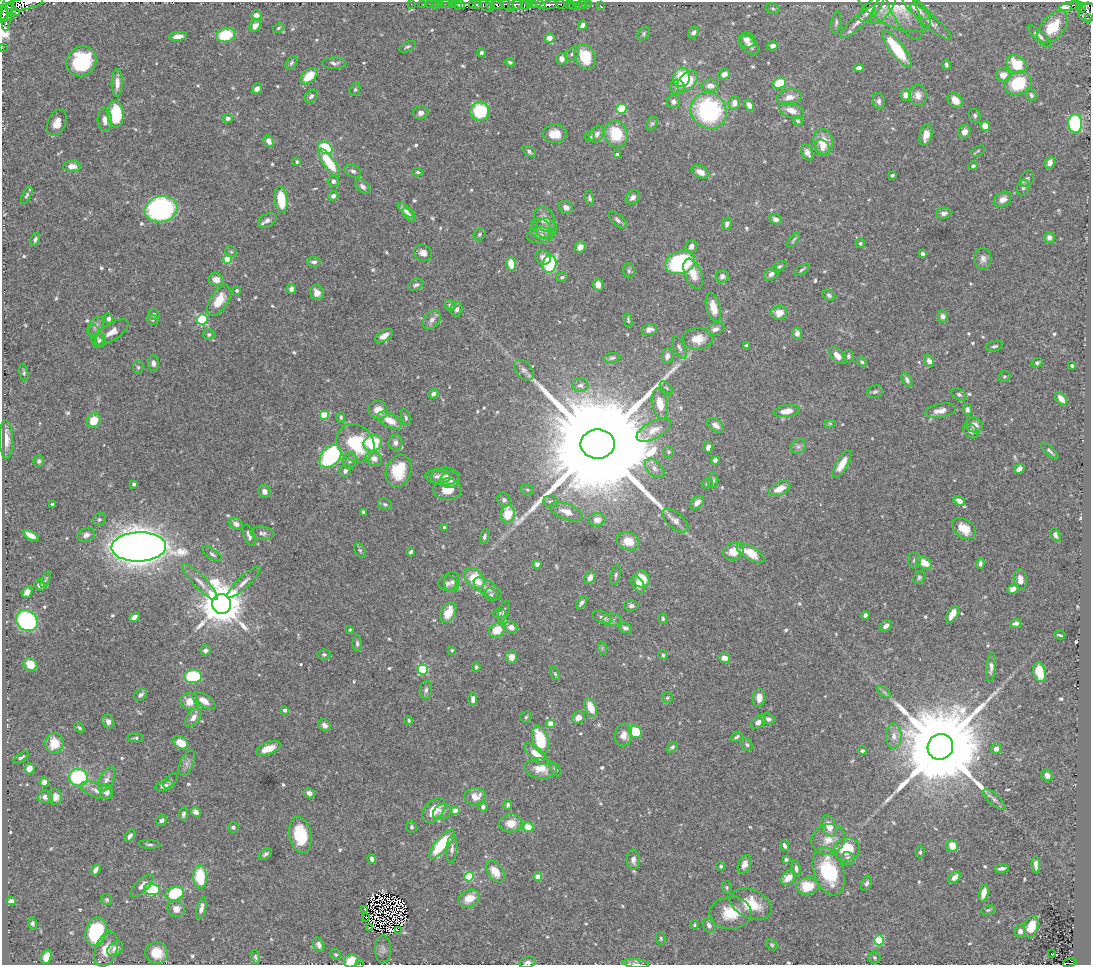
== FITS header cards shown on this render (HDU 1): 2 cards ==
NAXIS1  =                 1089
NAXIS2  =                  963

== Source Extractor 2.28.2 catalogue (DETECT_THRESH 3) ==
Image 1089 x 963 px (HDU 1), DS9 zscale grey, 1 PNG px = 1 image px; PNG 1093 x 967 px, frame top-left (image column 1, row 963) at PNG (2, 2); each listed source drawn as its Kron ellipse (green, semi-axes under 4 px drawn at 4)
Background 0.412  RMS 0.014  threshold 0.0433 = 3 sigma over >= 5 px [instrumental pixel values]
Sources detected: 644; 14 with non-positive FLUX_AUTO (blend fragments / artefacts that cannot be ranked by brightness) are neither listed nor drawn; of the other 630, the 500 brightest by FLUX_AUTO listed and drawn (130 fainter detections omitted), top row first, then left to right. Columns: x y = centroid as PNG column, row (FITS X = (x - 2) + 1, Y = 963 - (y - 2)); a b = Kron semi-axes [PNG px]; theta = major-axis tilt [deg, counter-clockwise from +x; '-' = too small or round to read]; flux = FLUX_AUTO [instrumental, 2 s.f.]
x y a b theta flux
6 4 16 8 74 610
24 4 19 6 10 750
411 4 2 2 - 6.6
423 4 2 2 - 6.2
429 4 2 2 - 7
436 4 3 2 - 17
440 4 2 2 - 6.8
446 4 6 2 1 9.1
473 4 3 2 - 130
560 4 4 3 - 75
452 5 3 2 - 41
457 5 6 4 -44 300
461 5 4 3 - 310
477 5 3 2 - 63
485 5 8 4 -39 83
490 5 5 3 - 58
497 5 6 3 -6 100
507 5 9 4 -34 160
515 5 7 4 9 270
525 5 5 2 - 150
530 5 3 2 - 120
534 5 4 2 - 68
541 5 5 3 - 240
549 5 9 4 11 490
569 5 2 2 - 15
579 5 3 2 - 9
583 5 2 2 - 4.6
588 5 2 2 - 4.8
600 5 3 2 - 3.3
1075 5 4 3 - 73
1079 5 4 3 - 34
573 6 2 2 - 4.3
893 6 41 19 -27 24
1070 6 11 4 11 69
903 7 36 12 -63 15
883 8 19 8 56 7.2
916 8 17 6 -40 12
1081 8 4 2 - 29
773 9 7 5 -17 1.7
871 9 16 7 46 11
12 10 9 2 -35 30
7 11 20 5 84 420
1087 12 9 7 66 100
4 14 9 3 -77 500
256 15 5 4 - 5.8
10 16 4 3 - 24
1088 18 4 3 - 28
836 22 11 5 82 2.7
858 22 23 6 41 8.8
931 22 26 6 -39 8.4
583 25 5 4 - 4.8
255 26 6 5 - 6.3
1053 27 19 11 48 30
278 28 6 4 28 1.4
693 33 6 5 - 3
644 34 7 5 53 1.8
226 35 9 7 15 37
178 36 9 4 8 7.6
1039 36 15 5 -44 4.8
549 38 5 5 - 7.9
747 40 8 7 - 6.8
749 45 12 7 -44 5.3
773 46 5 4 - 3.6
407 47 9 5 24 2.2
2 48 2 2 - 3.6
897 49 22 7 -52 60
481 53 4 3 - 3
572 54 7 5 44 3
585 57 13 10 -65 32
562 59 6 5 - 5.3
81 61 16 14 45 66
510 62 4 3 - 1.6
291 63 7 5 57 2.4
334 63 12 6 1 3.8
1016 64 11 8 -41 31
946 65 5 3 - 2
859 68 5 4 - 6
724 74 6 5 - 5.3
1003 75 7 6 - 9.8
309 76 10 6 42 23
682 77 10 8 74 35
687 81 12 8 46 28
117 83 14 5 89 7.7
780 83 6 5 - 28
1018 83 14 11 25 49
710 86 8 6 -3 6.4
677 87 7 7 - 3.4
257 89 5 5 - 5.7
355 89 7 5 74 1.9
906 95 6 5 - 6.6
918 95 10 9 - 7.7
1031 95 6 5 - 2
311 96 7 5 44 3
789 97 13 8 11 8.1
955 100 9 6 -47 9.2
879 101 8 6 -83 3
673 102 6 6 - 4.1
734 103 7 5 78 6.2
749 105 6 4 -64 6.5
621 109 5 5 - 49
791 110 13 7 -20 10
480 111 9 9 - 50
709 111 19 17 -49 150
421 113 8 6 15 4.4
116 114 13 8 -87 46
975 116 7 5 -68 2.3
228 118 5 4 - 3.3
105 120 12 7 -88 6.2
798 121 5 4 - 1.9
57 123 14 9 68 10
652 123 7 5 61 1.9
1075 123 9 7 -86 100
985 126 5 4 - 9.9
965 132 7 6 - 5.6
555 134 12 9 1 14
597 134 9 6 57 4.5
616 134 13 11 -70 37
926 135 11 6 75 8
590 137 5 5 - 2.4
269 141 6 5 - 4.9
823 142 12 10 -80 16
325 148 8 6 -32 40
822 148 9 7 -55 5.6
529 151 7 4 -34 2.8
978 151 7 4 33 1.4
807 153 8 5 -64 6.9
617 155 4 3 - 2.6
297 162 3 3 - 1.7
329 162 16 5 -54 39
1050 163 6 4 67 4.6
72 166 9 5 3 8.6
973 166 4 4 - 2
353 171 9 6 -31 2.9
418 172 5 4 - 1.8
700 172 9 6 -28 7.4
892 175 4 3 - 1.5
1027 179 8 6 58 2.8
333 181 6 5 - 2.9
363 186 9 5 -43 3.2
1023 187 8 6 72 3.5
27 195 9 4 63 2.1
333 196 5 5 - 4.3
633 197 8 6 45 3.9
590 198 7 4 -75 2.2
281 199 13 6 -82 32
1003 199 10 7 31 6
566 207 7 6 - 5.2
161 209 16 13 15 260
406 210 10 4 -38 5.3
944 213 7 5 6 4.1
408 215 8 4 -45 5.6
545 219 13 10 -58 10
776 219 6 5 - 4.3
267 220 10 6 29 4.1
618 220 11 5 -42 3.4
727 224 6 4 69 3.5
546 228 11 10 - 7.2
540 229 11 10 - 6.5
479 234 7 5 53 2.1
540 235 13 8 3 6.2
1049 238 5 5 - 4.7
35 239 7 4 70 2.5
794 240 9 3 52 1.6
860 243 5 4 - 1.5
691 246 6 5 - 5
580 247 6 5 - 8.3
231 252 6 5 - 1.6
423 253 9 8 - 5.1
923 254 3 3 - 2.4
543 257 8 7 - 5.7
228 259 4 4 - 32
983 259 11 8 88 5.3
314 262 6 5 - 3.5
680 263 15 11 18 95
511 264 7 4 -79 19
549 264 9 7 76 80
779 266 8 4 31 2.1
802 270 8 3 32 1.8
629 271 7 5 -90 2.2
693 274 16 8 -68 12
771 274 8 6 38 4.5
722 276 6 6 - 4.4
562 277 6 4 15 1.8
216 280 7 6 - 8.5
416 285 8 5 25 2.6
598 285 6 5 - 8.1
291 289 4 4 - 4.5
237 290 3 3 - 2
317 293 8 6 -62 7.4
829 295 7 5 -35 2.1
219 301 17 9 58 19
450 305 6 5 - 2.7
713 307 14 7 -75 13
456 309 7 6 - 3.3
779 313 8 7 - 10
154 315 5 5 - 2.8
943 316 6 5 - 4.1
109 319 5 4 - 3.2
202 319 5 5 - 78
152 320 6 4 -22 1.7
432 320 11 7 51 4.6
628 320 7 4 -76 1.5
96 326 10 6 52 4
649 329 8 5 16 6
715 329 9 6 19 4.5
112 332 19 8 33 8.8
797 333 6 5 - 4.6
209 334 5 5 - 2
96 336 12 6 -67 4.6
384 336 10 5 32 5.8
698 339 15 11 3 17
99 340 7 7 - 2.9
746 345 4 3 - 1.4
994 346 9 5 16 2.4
679 347 12 5 -62 3.3
667 356 7 5 83 4.8
837 356 10 5 -48 8.3
848 356 6 5 - 2.2
612 358 8 5 8 2.3
929 361 6 4 -60 5.6
862 362 5 4 - 1.8
153 363 8 5 -89 4.3
1037 363 6 4 23 1.9
1072 366 4 3 - 1.5
138 367 6 5 - 1.8
524 370 12 8 -47 5.4
24 372 9 4 -78 1.9
1004 376 6 5 - 1.6
907 380 8 4 -64 3.5
580 385 8 6 -2 4
666 388 8 3 -45 1.5
875 392 8 6 19 2.7
433 394 5 4 - 3.1
959 395 8 5 -33 2.4
1061 399 8 4 -52 9.5
660 404 15 8 -79 14
967 409 5 4 - 3.6
378 410 10 9 - 12
787 411 13 6 8 10
940 411 15 6 10 7.9
324 415 4 4 - 33
341 417 5 4 - 1.7
406 418 8 4 -77 1.9
390 420 13 7 -29 15
94 421 7 6 - 17
830 423 6 4 0 1.5
716 425 9 6 -34 5.5
974 425 9 7 -16 7.5
654 430 19 8 28 11
971 431 8 6 -39 3.5
6 439 19 7 -88 9.6
395 442 8 7 - 4.6
355 443 21 17 -47 61
373 443 9 8 - 50
598 444 17 14 1 66000
798 446 8 6 41 2.9
708 447 6 4 73 3.3
1050 451 11 3 -43 2.2
669 452 5 5 - 1.7
330 456 13 9 49 150
374 458 8 7 - 7.7
715 460 4 4 - 4.4
39 461 6 5 - 1.9
350 461 8 6 72 3.3
842 464 15 6 60 14
655 468 12 7 -46 5.4
1019 469 5 4 - 4.3
345 471 6 5 - 3.4
398 471 16 12 73 31
438 477 12 7 -4 5.6
445 477 14 9 1 8.8
450 480 10 8 11 4.8
713 480 8 5 85 2.3
707 483 6 5 - 1.6
134 484 4 3 - 2.9
447 489 14 11 0 16
780 489 11 6 25 11
527 490 6 5 - 1.6
265 491 6 5 - 5.2
504 500 7 6 - 2.6
959 501 6 4 -34 5.7
550 502 7 6 - 2.9
697 503 8 5 43 5.8
52 504 3 3 - 1.5
385 504 7 5 -27 2.3
363 512 4 3 - 1.6
566 512 17 7 -20 11
508 514 9 7 84 27
99 520 7 5 33 1.9
597 520 8 6 3 7.1
675 521 16 8 -40 6.5
236 524 7 5 -32 5.2
445 527 4 3 - 2.2
964 529 13 9 -36 17
262 533 12 6 -6 3.9
86 535 9 6 26 4.1
249 535 11 5 -70 4.9
1055 535 7 4 -63 4.2
31 536 8 4 -29 7.5
485 536 7 4 75 2.4
628 541 11 8 -17 15
139 547 27 14 2 2200
360 550 8 5 -62 1.9
733 551 10 8 22 15
411 552 4 3 - 2.1
751 553 15 6 -30 25
212 554 11 5 -34 2.7
914 560 8 6 85 2.9
924 563 8 5 -30 14
537 564 4 4 - 5.5
980 564 5 4 - 3.1
616 575 10 5 78 2.4
590 577 7 5 65 6.4
474 578 12 8 -46 33
919 578 7 5 51 2.1
642 579 9 8 - 19
1020 579 10 6 -83 6.3
46 580 9 3 69 1.4
200 582 24 6 -46 9.3
244 582 22 6 43 6.4
452 582 10 8 85 4.6
447 583 9 8 - 3.5
638 584 10 5 -60 7.5
40 585 6 5 - 4.5
488 589 16 7 -34 6.9
1013 589 6 4 30 4.7
27 592 6 5 - 5.5
491 595 7 6 - 2.5
582 603 7 4 51 2.8
222 604 10 9 - 4100
631 606 7 5 0 3
504 612 11 5 73 2.9
448 613 11 7 63 19
499 613 6 5 - 1.9
952 614 9 5 60 12
865 615 4 4 - 2.1
134 617 5 4 - 6
602 617 10 5 -21 4.7
663 619 5 4 - 1.5
612 620 10 6 0 3.6
27 621 11 9 -39 160
1016 623 5 4 - 3.3
886 626 7 5 42 4.1
511 627 6 5 - 8
625 628 6 5 - 3.8
350 629 3 3 - 1.5
497 630 8 6 35 19
1060 635 5 2 - 1.5
357 643 8 4 -86 2.3
602 648 7 4 -72 1.7
205 650 5 5 - 3.8
452 650 4 3 - 1.4
324 654 6 5 - 2.3
663 655 5 5 - 1.6
512 657 6 5 - 7.5
724 658 6 5 - 8.5
30 665 7 6 - 16
476 667 4 4 - 1.9
991 667 15 5 85 4.1
423 670 5 5 - 69
1039 672 10 6 -77 21
555 674 7 4 -62 1.5
193 676 9 6 -1 55
426 690 9 6 82 3.3
884 692 8 4 -37 2.2
140 695 7 5 36 2.7
667 698 6 5 - 1.8
759 698 9 6 85 9.2
473 699 7 4 90 3.4
204 701 13 6 -32 9.2
190 702 9 8 - 12
591 708 10 5 -69 15
285 710 4 3 - 3.5
193 717 10 6 52 6.5
526 717 5 5 - 1.5
578 717 7 5 32 9.3
768 719 7 5 -16 3.6
409 720 4 3 - 1.5
108 721 7 6 - 4.7
758 722 8 5 36 4.8
551 723 4 4 - 13
325 725 7 5 -40 3.7
79 728 6 3 -37 1.8
635 732 7 6 - 28
624 735 11 8 82 7.3
894 736 12 7 88 6.8
737 737 6 3 34 1.6
136 738 8 3 -1 1.8
540 740 14 7 -73 41
54 743 10 9 - 19
181 743 8 5 -32 16
747 745 6 5 - 1.9
672 747 6 4 37 2
940 747 13 12 - 28000
268 748 13 6 21 14
996 749 5 5 - 5.2
862 751 4 4 - 2.3
536 754 15 6 -41 14
21 757 9 3 33 2.1
187 763 13 6 67 4.7
29 769 6 5 - 5.2
541 769 16 10 -6 15
555 769 8 5 -56 2.2
1047 775 6 5 - 4.3
78 778 9 8 - 81
107 779 13 6 63 5.8
170 781 9 5 46 2
44 782 4 4 - 7.5
165 786 9 4 12 5.8
97 790 17 7 -19 7.7
106 792 7 6 - 6.4
309 793 6 5 - 5.1
475 796 11 8 7 11
45 797 8 6 2 6
55 797 8 7 - 8.2
994 799 14 5 -42 3.2
508 805 5 4 - 2.3
483 807 5 4 - 3.2
434 810 14 9 48 21
455 811 4 4 - 14
196 812 5 4 - 5.4
442 812 9 7 28 4.1
183 814 6 4 81 2.6
162 820 6 5 - 2.3
511 823 11 9 7 12
829 826 11 7 -72 12
233 827 5 5 - 2.5
411 827 5 5 - 1.9
528 827 5 4 - 19
300 835 18 11 -78 43
130 836 7 4 54 3.5
828 839 17 15 23 15
149 844 11 3 -2 1.9
442 844 18 6 50 63
784 846 5 3 - 2.7
952 846 6 5 - 11
452 849 14 5 85 4.1
847 849 13 11 16 33
920 852 6 4 89 1.7
265 854 7 4 32 2.6
848 858 7 6 - 3.4
372 859 5 4 - 3
786 859 4 3 - 2
633 860 10 6 -86 5.6
745 864 9 6 66 6.1
1036 864 8 4 -87 5.8
721 866 4 4 - 1.8
796 868 8 4 -85 2.8
1002 868 7 3 6 3
95 870 6 3 56 3.3
829 871 25 15 -71 67
495 872 12 7 -53 15
200 877 11 7 -88 40
469 877 5 4 - 47
538 877 4 4 - 16
954 877 7 5 36 5.7
788 878 8 6 41 12
867 883 8 5 67 2.4
142 886 15 6 43 5.5
808 886 11 8 7 24
727 888 6 5 - 1.6
152 889 8 6 -4 49
984 893 8 4 76 9.7
175 894 9 6 21 46
469 898 11 8 24 15
107 900 6 5 - 1.5
11 901 5 4 - 3.7
751 904 21 14 -25 27
201 908 11 4 78 5
176 909 9 8 - 7.1
365 909 2 2 - 1.8
988 910 7 4 15 1.5
730 913 21 16 4 25
366 917 4 2 - 2.3
33 923 6 4 -73 2.1
694 925 4 3 - 1.4
709 925 8 5 -57 3.7
1031 926 11 7 70 18
370 927 2 2 - 1.4
398 930 2 2 - 74
1020 931 6 5 - 4.8
96 932 14 10 74 100
661 938 6 4 -87 1.4
879 940 5 5 - 58
319 945 8 5 -66 4
772 945 6 4 -45 1.6
106 949 18 11 71 16
115 949 9 6 41 5.4
383 949 14 8 90 4.6
157 953 11 10 - 18
336 954 5 5 - 1.7
1051 954 3 2 - 1.9
46 957 7 5 71 12
255 957 7 4 -76 1.7
874 958 6 6 - 1.8
351 961 7 6 - 23
527 962 8 5 18 3.6
1070 962 7 4 20 34
360 964 2 2 - 10
636 964 13 4 -5 3
At the frame edge (FLAGS 8, measured only in part): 10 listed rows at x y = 6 4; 24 4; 4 14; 1088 18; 2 48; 351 961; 527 962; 1070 962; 360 964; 636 964
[130 fainter detections neither listed nor drawn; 14 non-positive-flux detections neither listed nor drawn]